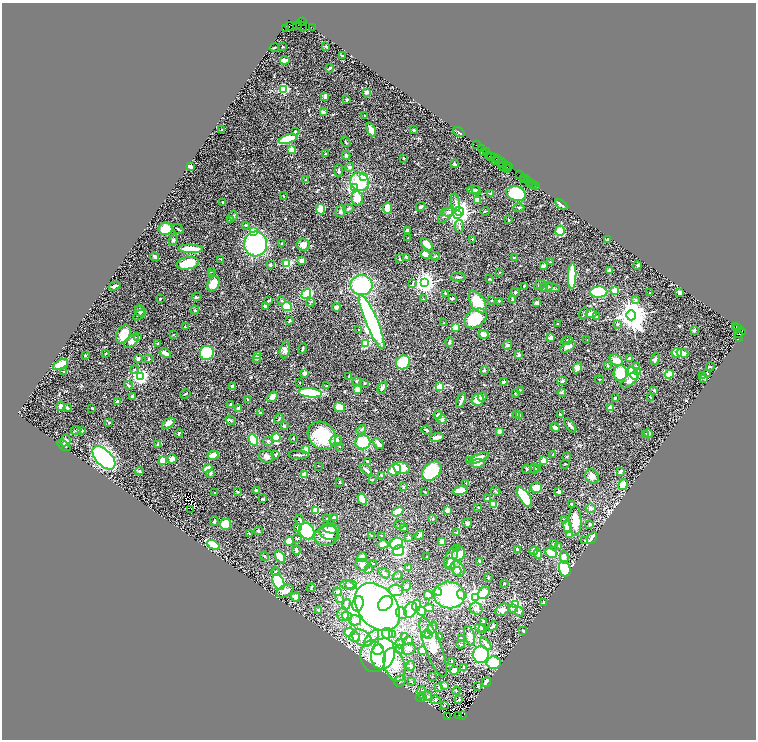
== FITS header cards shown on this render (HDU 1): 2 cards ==
NAXIS1  =                 1508
NAXIS2  =                 1475

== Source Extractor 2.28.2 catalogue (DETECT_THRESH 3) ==
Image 1508 x 1475 px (HDU 1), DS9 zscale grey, zoomed out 1/2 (1 PNG px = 2 x 2 image px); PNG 758 x 742 px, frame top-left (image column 1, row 1474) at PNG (2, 3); each listed source drawn as its Kron ellipse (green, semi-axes under 4 px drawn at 4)
Background 0.757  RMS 0.034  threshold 0.103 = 3 sigma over >= 5 px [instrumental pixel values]
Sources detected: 642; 42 cannot appear on this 1/2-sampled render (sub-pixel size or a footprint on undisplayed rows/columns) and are neither listed nor drawn; of the other 600, the 500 brightest by FLUX_AUTO listed and drawn (100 fainter detections omitted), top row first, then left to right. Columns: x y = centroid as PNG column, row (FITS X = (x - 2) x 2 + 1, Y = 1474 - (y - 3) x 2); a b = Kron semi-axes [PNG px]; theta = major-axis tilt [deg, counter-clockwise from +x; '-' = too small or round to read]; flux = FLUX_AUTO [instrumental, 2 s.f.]
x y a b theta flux
302 22 2 1 - 20
297 25 5 1 - 97
290 26 4 3 - 1200
301 26 6 4 -30 1200
286 28 3 2 - 370
312 28 3 1 - 20
282 47 2 2 - 5.6
326 47 3 2 - 4.5
274 48 5 2 - 5.9
342 56 2 2 - 6.2
285 60 4 3 - 38
330 68 4 3 - 5.9
284 89 3 3 - 860
366 92 3 3 - 30
325 96 4 2 - 33
347 100 3 3 - 7.1
323 112 4 2 - 21
364 116 3 2 - 4.1
221 130 2 2 - 11
371 130 7 3 -65 51
414 130 3 3 - 11
295 131 3 3 - 8.3
459 132 6 2 -36 9.8
288 139 9 4 17 330
346 142 6 2 -53 5.8
476 144 4 1 - 120
482 148 2 2 - 22
291 150 2 2 - 180
484 152 2 1 - 13
487 152 3 2 - 71
325 154 3 3 - 7.8
346 155 4 4 - 11
488 155 3 1 - 87
491 157 2 1 - 25
495 157 2 1 - 77
404 158 2 2 - 6.2
496 160 2 1 - 33
498 160 2 1 - 50
503 163 5 2 - 160
454 164 4 3 - 8.4
502 166 4 1 - 120
506 166 2 1 - 35
191 167 3 2 - 110
350 167 4 4 - 15
509 167 4 1 - 140
508 168 3 2 - 120
339 171 6 3 87 15
520 175 3 1 - 72
364 177 3 3 - 150
523 178 3 1 - 35
526 179 2 1 - 90
306 180 4 3 - 7.1
527 180 2 1 - 52
360 182 10 9 - 270
530 183 2 1 - 9.1
531 184 3 1 - 18
534 185 2 1 - 85
536 186 2 1 - 8.3
354 188 3 3 - 1700
473 190 6 3 -4 8.3
476 191 5 4 - 8.4
516 193 10 7 -21 380
491 194 4 2 - 4.1
283 196 2 2 - 4.9
357 198 7 6 - 110
477 200 3 3 - 67
222 202 3 2 - 5.1
456 202 9 3 -80 13
561 205 7 2 -34 16
420 207 5 3 - 14
388 208 5 4 - 86
519 208 5 3 - 6.5
321 209 5 4 - 130
348 209 5 3 - 11
341 211 6 5 - 13
459 211 5 4 - 1300
485 211 5 2 - 5.6
448 212 6 4 -2 16
458 214 3 3 - 5400
446 215 9 5 44 27
233 216 4 4 - 9.5
230 220 3 3 - 9.1
508 220 2 2 - 7.8
245 225 2 2 - 9.9
460 226 6 3 -83 9.1
165 229 7 6 - 120
178 229 6 2 -32 9.9
407 230 3 3 - 17
253 231 3 3 - 270
560 231 5 5 - 94
408 238 2 2 - 4.2
472 239 2 2 - 9.5
607 239 4 3 - 7.5
173 240 6 4 66 12
281 243 2 2 - 4.4
256 244 12 11 - 800
303 244 6 6 - 32
427 245 7 4 -49 81
190 249 12 3 -1 140
425 254 5 3 - 30
155 256 5 2 - 18
435 256 4 3 - 5.7
406 257 4 2 - 7.8
514 257 3 2 - 5.9
221 259 2 2 - 11
400 259 2 2 - 5.3
301 261 3 3 - 18
550 261 2 2 - 6.8
188 263 11 6 10 150
287 264 3 3 - 540
270 265 3 3 - 8.4
637 265 4 3 - 5.3
544 266 3 2 - 27
610 270 2 2 - 120
211 271 3 2 - 4.8
499 272 2 2 - 4.4
212 275 4 3 - 8.1
572 276 13 3 88 570
458 277 8 3 1 13
490 279 3 2 - 6
413 283 4 3 - 8.8
424 283 4 3 - 4700
213 284 8 5 65 86
361 285 11 10 - 550
540 285 6 2 23 7.6
115 286 6 2 17 17
524 286 2 2 - 16
544 287 4 3 - 5.5
547 287 6 4 20 14
553 288 7 3 -8 12
615 290 3 3 - 270
515 292 5 3 - 7.7
599 292 8 5 2 330
679 292 3 2 - 32
446 293 3 2 - 8.1
650 293 2 2 - 6
306 294 5 4 - 480
196 297 5 2 - 7.9
452 298 4 3 - 7.9
160 299 3 2 - 4.8
424 299 3 2 - 4.4
513 300 2 2 - 28
636 300 3 3 - 8.1
268 301 3 2 - 4.7
282 301 4 3 - 8.5
492 301 3 2 - 4
499 301 3 3 - 3.9
311 302 4 3 - 6.4
477 302 12 7 -58 160
537 303 3 3 - 22
265 306 3 3 - 18
287 306 5 4 - 150
336 307 4 3 - 20
195 310 4 3 - 7.8
140 311 5 5 - 31
584 314 6 2 77 6.4
591 314 6 3 14 68
139 315 7 3 36 9.3
631 315 5 5 - 11000
596 316 3 2 - 3.9
475 318 12 8 36 250
290 320 3 3 - 7.4
372 322 29 6 -67 1700
444 323 3 2 - 3.8
558 324 2 2 - 6
617 324 4 3 - 7.5
736 326 2 1 - 110
185 327 2 2 - 11
456 327 3 2 - 260
738 328 2 1 - 19
359 330 2 2 - 4.6
694 330 2 2 - 43
740 333 6 3 33 400
124 334 10 7 62 100
173 335 2 2 - 3.9
483 335 5 4 - 54
138 337 3 3 - 17
739 337 5 2 - 190
551 338 4 3 - 34
587 340 3 2 - 3.9
131 341 9 5 41 37
567 341 5 3 - 8.6
450 342 5 3 - 12
158 343 2 2 - 18
366 343 3 3 - 400
507 345 5 4 - 13
568 347 8 4 30 32
303 348 6 2 79 14
285 350 8 5 78 25
165 353 6 3 -31 47
207 353 7 7 - 350
677 353 5 5 - 70
682 353 6 3 -16 53
105 354 3 2 - 4.7
86 355 2 2 - 17
257 355 4 3 - 17
519 355 4 3 - 15
138 358 4 3 - 14
257 358 3 2 - 19
630 358 2 2 - 34
149 359 3 3 - 10
655 359 6 4 68 13
616 360 7 5 -33 68
403 362 7 6 - 200
60 364 8 4 27 120
608 366 3 3 - 6.1
636 366 4 3 - 11
710 367 4 3 - 6
578 368 6 4 63 53
135 370 4 3 - 6.3
484 370 3 2 - 11
64 371 2 2 - 5.7
638 372 2 2 - 36
304 373 2 2 - 86
620 373 8 6 85 180
707 373 4 2 - 7.4
633 374 7 4 -58 400
669 374 5 4 - 73
702 375 2 2 - 6.3
349 376 3 2 - 9
140 377 4 3 - 2100
703 378 3 3 - 7.4
599 379 4 2 - 4.4
630 380 10 5 42 38
356 381 4 4 - 8.9
562 381 5 4 - 12
300 382 2 2 - 6.7
504 382 3 2 - 15
365 383 3 3 - 4.6
129 385 4 3 - 8.3
232 386 4 3 - 9.5
327 386 3 2 - 4.3
440 387 3 2 - 270
382 388 6 3 63 21
357 390 4 4 - 44
520 390 2 2 - 4.4
654 390 4 3 - 8.5
310 393 12 4 -5 390
515 393 3 3 - 4.9
562 393 4 4 - 8.7
185 394 5 2 - 6.7
132 397 3 3 - 12
272 397 6 4 52 43
482 397 5 3 - 14
651 397 3 2 - 4
615 398 2 2 - 26
248 400 3 2 - 4.3
461 400 8 2 68 22
478 400 6 6 - 92
117 402 2 2 - 62
230 404 2 2 - 7.4
60 406 4 4 - 19
340 407 6 4 -28 73
610 407 2 2 - 95
67 408 3 3 - 9.2
92 408 2 2 - 6.9
238 409 3 3 - 31
260 413 3 2 - 5.8
517 414 3 2 - 12
438 415 4 3 - 13
560 415 3 3 - 12
519 416 3 2 - 20
279 419 5 3 - 6.9
442 419 5 4 - 19
230 420 5 3 - 9.4
109 423 3 3 - 5.1
168 423 7 4 33 37
570 425 8 3 -53 22
284 426 4 3 - 8.9
555 427 4 4 - 14
76 430 5 3 - 8.3
361 430 5 3 - 8.1
427 430 5 3 - 9.4
82 431 3 2 - 3.9
499 431 4 4 - 14
179 433 4 2 - 7.2
649 434 5 4 - 14
645 435 4 3 - 8.1
322 436 15 12 -44 290
276 437 4 3 - 240
437 437 7 3 10 42
293 438 3 2 - 7.5
253 440 6 3 -63 220
65 441 6 4 64 17
268 441 5 4 - 9.7
336 441 6 5 - 45
363 442 7 7 - 270
378 444 6 3 -48 29
158 445 2 2 - 40
64 446 8 4 -34 12
339 447 2 2 - 5.6
305 449 2 2 - 170
553 454 4 2 - 6.2
213 455 5 4 - 62
276 455 4 3 - 15
299 455 10 2 -1 14
266 456 7 6 - 30
567 457 3 3 - 5.2
104 458 14 8 -46 1300
479 458 10 4 24 45
172 459 4 4 - 43
163 460 2 2 - 250
469 461 3 3 - 5
544 461 2 2 - 210
367 462 4 2 - 9
478 463 7 3 5 27
565 464 5 2 - 4.6
318 466 2 1 - 5.3
207 468 5 3 - 46
401 468 8 5 -13 160
534 468 5 3 - 7.5
527 469 4 3 - 5.8
537 469 3 3 - 4.8
366 470 7 3 -40 19
395 470 7 5 25 95
140 471 4 3 - 6.6
432 471 11 8 43 560
620 472 4 3 - 17
210 473 4 4 - 13
304 475 2 2 - 110
382 476 3 3 - 12
592 476 7 6 - 30
372 479 3 2 - 6.4
340 482 3 2 - 7.2
466 483 2 2 - 8.7
623 485 6 4 62 80
403 487 3 2 - 8
536 488 5 5 - 58
460 490 7 4 9 99
256 491 4 3 - 14
495 491 5 3 - 8.2
215 492 3 2 - 4.2
238 492 3 3 - 5.6
425 492 3 2 - 8.3
559 492 2 2 - 75
524 497 11 5 -58 410
263 499 4 2 - 6.3
362 499 6 4 -59 130
487 499 3 3 - 11
572 504 2 2 - 19
494 505 4 3 - 64
478 507 3 2 - 5
591 508 5 5 - 22
191 509 2 1 - 3.9
316 510 3 3 - 340
447 510 2 2 - 140
397 512 6 4 29 95
334 518 3 3 - 20
433 518 3 2 - 5.8
327 519 3 2 - 4.8
565 519 4 3 - 7
300 520 5 3 - 13
214 521 5 3 - 9.5
575 521 15 6 -89 110
467 523 5 4 - 15
226 524 6 5 - 190
400 524 5 2 - 5.4
590 524 3 3 - 11
568 526 6 3 -83 100
298 528 2 2 - 16
331 528 8 5 -7 37
404 528 4 3 - 12
258 531 3 3 - 13
307 531 8 7 - 400
329 532 10 7 -23 84
457 532 4 3 - 9.6
250 534 4 2 - 3.9
371 535 3 2 - 4.9
419 535 5 3 - 20
569 535 3 3 - 47
327 536 12 9 16 70
382 536 4 3 - 4.3
409 537 3 3 - 15
297 538 5 4 - 9.2
592 538 6 3 59 52
585 540 3 2 - 4.3
289 541 4 3 - 95
442 541 4 3 - 45
383 544 5 3 - 43
396 544 6 6 - 250
553 544 3 3 - 4.4
213 545 7 4 -29 190
559 546 2 2 - 3.9
456 549 2 2 - 23
517 549 3 2 - 9.8
296 550 4 3 - 13
398 551 6 5 - 200
534 551 4 3 - 28
551 553 6 4 -27 97
459 554 7 6 - 79
538 554 5 4 - 52
265 556 4 3 - 6.1
427 556 2 2 - 4.9
280 557 6 4 -58 120
362 557 5 4 - 37
451 557 12 5 65 36
564 557 7 4 -83 34
480 561 4 3 - 16
373 564 3 2 - 4.2
451 564 6 3 82 120
362 565 6 6 - 26
409 568 3 2 - 20
458 569 8 6 -56 29
565 569 8 5 -73 380
369 570 3 3 - 3.9
457 571 4 3 - 11
276 572 4 3 - 7.3
384 573 6 3 -42 13
398 576 5 2 - 5
488 577 3 3 - 6.3
279 582 8 5 -66 510
504 584 3 2 - 4.7
347 585 7 4 -7 17
351 585 6 4 -6 17
406 586 5 3 - 9.6
311 588 4 2 - 7.4
396 590 7 5 -5 36
285 591 9 5 25 30
438 591 4 3 - 22
337 592 4 4 - 9
484 593 7 5 53 82
428 595 4 3 - 61
449 595 15 13 -10 940
462 595 5 3 - 50
296 597 4 4 - 32
476 597 4 3 - 3400
339 599 4 3 - 16
385 603 8 6 48 410
543 603 4 3 - 6
346 604 5 4 - 16
358 604 8 5 73 3100
515 604 3 3 - 970
417 605 6 4 81 210
377 607 27 19 -50 2900
429 608 5 4 - 9.8
514 608 3 3 - 280
476 609 6 6 - 30
319 610 4 2 - 5.8
411 610 8 5 62 190
502 610 7 5 38 40
422 611 4 4 - 45
519 612 5 3 - 12
402 613 6 5 - 24
343 614 7 5 -87 24
347 616 5 4 - 41
355 620 6 5 - 29
484 621 4 3 - 13
493 626 5 3 - 12
432 628 6 3 62 6.3
480 628 5 3 - 36
482 628 4 4 - 12
523 630 2 2 - 7.3
349 632 5 4 - 57
387 633 5 5 - 25
393 634 4 3 - 7.7
427 634 5 4 - 240
428 635 3 2 - 130
405 636 4 2 - 4.9
440 636 3 3 - 4.1
470 636 10 5 -76 32
355 637 5 5 - 26
362 638 11 7 -32 63
372 638 9 4 47 32
461 638 3 2 - 4.9
409 641 3 3 - 26
400 644 4 4 - 16
461 644 4 2 - 6.7
486 644 7 3 -50 25
433 647 32 8 -70 280
400 649 4 4 - 13
409 649 7 6 - 24
378 650 6 5 - 130
422 650 3 3 - 63
383 654 16 12 78 1000
481 654 8 8 - 440
373 656 16 12 -78 150
452 661 3 3 - 9
493 663 7 6 - 150
394 665 17 10 -73 230
411 666 5 3 - 11
464 667 3 3 - 10
454 671 5 3 - 84
432 676 3 3 - 4.4
400 681 6 5 - 18
411 681 3 3 - 5.6
486 682 5 3 - 46
444 685 4 3 - 21
439 687 4 3 - 6.2
478 687 3 3 - 6.3
421 691 4 3 - 6
456 691 4 3 - 7.3
422 696 3 2 - 4.8
427 696 5 4 - 13
422 698 6 2 0 6.6
435 700 5 3 - 9.9
459 700 2 2 - 59
444 706 3 2 - 4.8
462 715 2 1 - 41
447 716 3 2 - 47
459 716 2 2 - 96
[100 fainter detections neither listed nor drawn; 42 sub-pixel or undisplayed-footprint detections neither listed nor drawn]